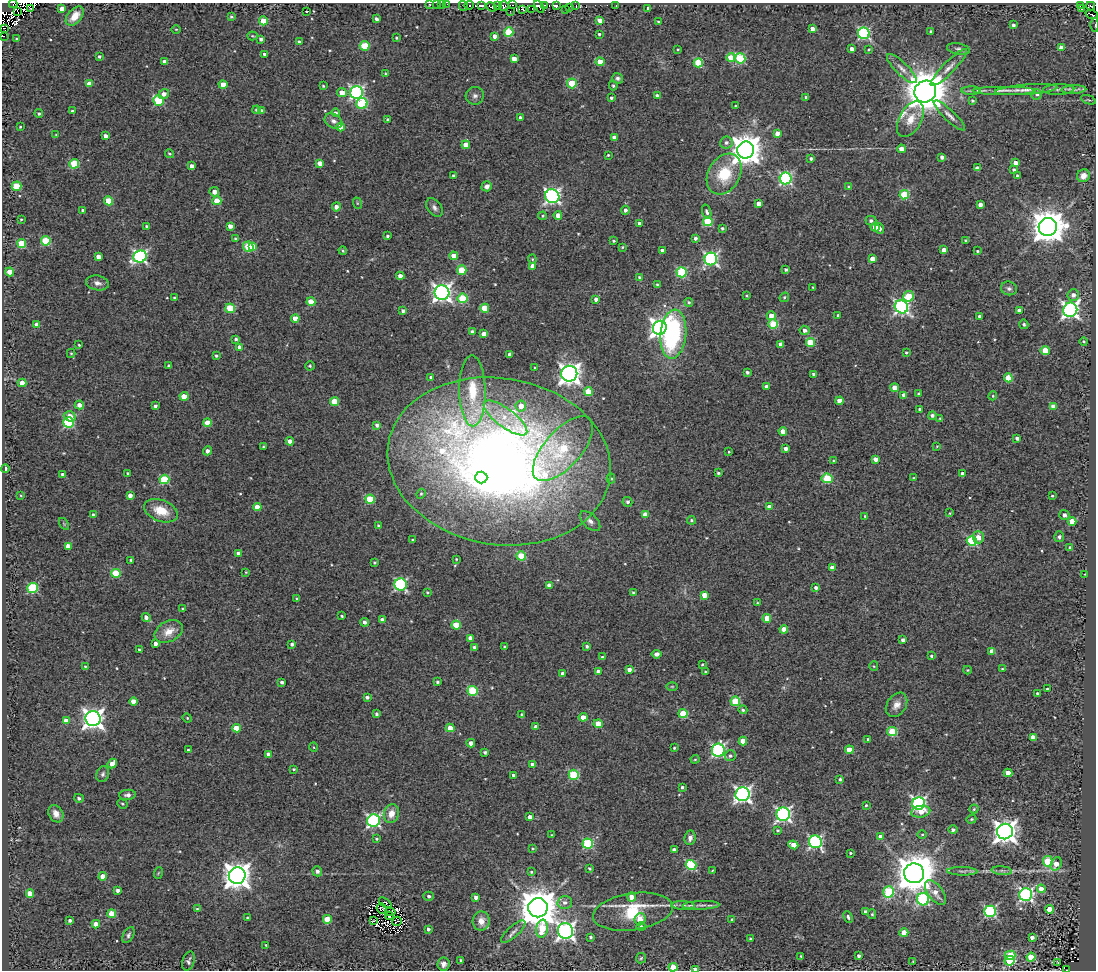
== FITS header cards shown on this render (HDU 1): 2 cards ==
NAXIS1  =                 1094
NAXIS2  =                  968

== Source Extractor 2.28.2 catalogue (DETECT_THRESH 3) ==
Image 1094 x 968 px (HDU 1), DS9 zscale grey, 1 PNG px = 1 image px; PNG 1098 x 972 px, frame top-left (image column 1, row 968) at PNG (2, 3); each listed source drawn as its Kron ellipse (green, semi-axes under 4 px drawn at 4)
Background 0.737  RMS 0.53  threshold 1.58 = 3 sigma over >= 5 px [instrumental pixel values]
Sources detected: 551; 10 with non-positive FLUX_AUTO (blend fragments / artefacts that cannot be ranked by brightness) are neither listed nor drawn; of the other 541, the 500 brightest by FLUX_AUTO listed and drawn (41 fainter detections omitted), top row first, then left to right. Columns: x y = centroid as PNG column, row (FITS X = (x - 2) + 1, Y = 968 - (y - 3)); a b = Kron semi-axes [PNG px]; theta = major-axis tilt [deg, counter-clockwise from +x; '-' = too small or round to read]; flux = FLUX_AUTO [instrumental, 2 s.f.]
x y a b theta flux
13 4 4 2 - 190
430 4 3 3 - 44
436 4 2 2 - 36
442 4 2 2 - 35
447 4 3 2 - 31
469 5 4 3 - 59
481 5 4 3 - 430
513 5 3 2 - 37
545 5 4 3 - 76
1080 5 3 3 - 53
463 6 5 2 - 340
497 6 4 3 - 410
504 6 5 4 - 570
539 6 7 4 -56 1000
556 6 4 3 - 670
576 6 3 2 - 180
616 6 3 2 - 47
1091 6 4 2 - 210
492 7 6 3 -23 620
31 8 3 2 - 96
62 8 4 4 - 190
569 8 2 2 - 35
648 8 4 3 - 56
532 9 3 2 - 46
566 9 3 2 - 30
1082 9 3 2 - 34
523 10 3 2 - 200
306 11 3 3 - 130
510 11 4 2 - 65
17 12 3 2 - 37
1092 15 6 2 -21 250
75 16 11 7 48 490
231 17 3 3 - 48
376 19 4 3 - 110
600 20 4 4 - 260
263 21 4 4 - 690
658 22 3 3 - 38
1013 25 3 3 - 89
1095 25 7 3 90 58
3 28 2 2 - 71
176 29 5 3 - 32
812 29 4 4 - 200
931 31 3 3 - 46
509 32 5 4 - 1600
864 33 6 5 - 4600
599 34 3 3 - 46
3 36 3 2 - 76
252 36 5 4 - 43
495 36 4 4 - 170
396 38 3 2 - 40
16 39 3 3 - 41
261 39 4 3 - 110
299 42 4 3 - 75
365 46 5 4 - 1400
1062 48 4 4 - 340
678 49 2 2 - 31
852 49 4 4 - 200
869 49 3 3 - 44
958 49 12 5 -11 120
265 54 3 3 - 87
99 56 3 3 - 58
731 57 4 4 - 790
740 58 5 5 - 2600
514 59 4 4 - 350
165 62 4 4 - 210
600 62 4 4 - 600
698 63 5 4 - 1700
949 68 25 6 46 310
902 69 20 6 -45 260
385 73 4 3 - 32
618 78 5 5 - 84
572 83 5 5 - 1500
89 84 4 4 - 310
223 84 4 4 - 460
323 86 4 4 - 42
613 86 4 4 - 57
1059 89 15 5 2 150
1004 90 32 4 0 310
1026 90 31 5 4 310
1074 90 12 4 2 120
971 91 9 4 0 82
342 92 5 4 - 430
357 92 6 6 - 7200
925 92 11 10 - 120000
164 94 5 4 - 180
1037 94 5 5 - 72
475 96 9 9 - 140
657 96 4 3 - 130
806 97 4 3 - 66
611 98 3 3 - 73
158 100 5 5 - 2100
972 100 4 3 - 63
1088 100 8 2 -21 34
362 103 6 5 - 2100
735 106 3 2 - 31
257 110 4 4 - 74
72 111 4 3 - 63
261 111 4 4 - 180
39 113 4 4 - 66
336 113 4 4 - 94
949 115 21 5 -43 210
520 118 4 4 - 200
911 119 19 11 60 500
388 120 4 3 - 120
333 121 9 6 -31 150
20 127 3 3 - 36
341 127 4 4 - 360
777 133 4 4 - 290
56 135 4 3 - 38
105 136 4 4 - 180
614 138 4 4 - 230
726 142 6 6 - 130
466 145 4 4 - 440
901 149 4 4 - 240
746 150 8 8 - 59000
169 154 4 4 - 44
608 155 3 3 - 36
942 157 4 3 - 120
811 158 4 3 - 82
320 163 4 4 - 310
1015 163 4 4 - 270
74 164 5 4 - 1600
192 166 4 3 - 170
977 168 4 4 - 190
1014 170 4 4 - 77
724 174 21 16 60 1500
453 176 3 3 - 65
1017 176 3 3 - 69
1083 176 7 6 - 280
786 178 6 6 - 5800
17 186 5 4 - 1300
487 186 5 5 - 150
849 187 4 4 - 81
214 192 5 4 - 230
904 195 5 4 - 1900
552 196 7 7 - 10000
108 201 4 4 - 1100
217 201 4 4 - 810
357 203 6 3 -72 38
759 203 4 4 - 270
980 205 4 4 - 180
336 207 4 4 - 180
434 208 10 7 -52 140
83 210 4 3 - 89
625 210 4 4 - 110
707 212 7 4 -72 94
558 215 4 4 - 250
543 216 4 4 - 42
21 219 3 2 - 33
871 221 5 4 - 95
708 222 5 4 - 1700
639 223 4 3 - 88
147 226 4 3 - 95
230 226 4 4 - 220
875 227 4 4 - 730
1048 227 9 9 - 81000
722 228 4 3 - 62
880 229 5 4 - 110
387 236 3 3 - 55
695 238 4 4 - 97
235 239 3 3 - 63
966 240 4 4 - 63
46 241 5 4 - 1500
614 241 3 3 - 47
22 244 4 4 - 1300
248 247 5 5 - 1500
253 247 4 4 - 530
622 247 3 2 - 36
944 250 4 4 - 270
343 251 4 3 - 42
662 251 4 3 - 170
977 251 3 3 - 38
454 256 4 4 - 360
98 257 4 4 - 250
140 257 7 6 - 7100
532 259 4 4 - 45
711 259 6 6 - 7100
872 259 4 4 - 420
532 266 4 4 - 270
462 270 4 4 - 1300
786 270 3 3 - 74
10 272 4 4 - 580
682 272 5 5 - 2700
400 276 4 4 - 270
639 277 4 3 - 74
97 283 11 7 -11 190
657 284 3 3 - 43
813 287 3 3 - 36
1009 288 8 6 -16 120
442 293 7 7 - 15000
1073 295 6 5 - 160
746 296 3 3 - 39
908 296 5 5 - 1100
784 297 5 4 - 53
175 298 4 3 - 74
463 298 5 5 - 1800
596 299 4 4 - 120
311 302 4 4 - 690
689 302 4 4 - 52
901 307 7 6 - 8100
230 308 5 5 - 1400
485 308 4 4 - 900
1070 310 7 7 - 13000
403 311 4 4 - 82
1019 311 4 4 - 220
838 315 3 3 - 49
771 316 4 4 - 330
980 316 3 3 - 84
295 318 4 4 - 420
773 324 5 4 - 1500
1024 324 5 4 - 77
37 325 4 4 - 420
660 328 7 7 - 20000
805 330 5 4 - 130
472 331 4 3 - 80
484 334 4 4 - 300
673 334 24 13 84 5700
236 339 4 3 - 71
1084 342 4 4 - 49
810 343 4 4 - 1200
781 344 4 4 - 250
79 345 3 3 - 34
240 347 4 4 - 270
1045 350 4 4 - 980
71 353 4 4 - 40
906 353 4 3 - 50
510 354 4 3 - 150
216 356 4 4 - 59
169 366 3 3 - 77
310 366 4 4 - 51
535 368 3 3 - 42
747 372 4 3 - 82
569 374 8 8 - 21000
814 374 4 3 - 95
431 377 3 3 - 86
1008 378 4 4 - 870
22 383 4 4 - 340
766 386 4 3 - 110
895 388 4 4 - 530
472 391 35 13 -89 1300
588 392 4 4 - 800
919 393 4 4 - 39
904 395 4 4 - 140
184 396 4 4 - 620
993 396 4 4 - 42
839 401 4 4 - 400
335 402 4 4 - 1000
79 405 4 4 - 230
155 406 3 3 - 88
521 406 5 5 - 330
1053 406 4 4 - 360
920 409 4 3 - 100
932 415 4 4 - 100
70 416 6 5 - 380
505 418 26 9 -37 810
940 418 4 3 - 35
69 422 5 5 - 3300
208 423 4 4 - 510
377 425 4 4 - 140
783 431 4 4 - 330
1017 438 4 3 - 110
290 441 4 4 - 370
937 446 4 3 - 30
263 447 3 2 - 38
563 449 40 18 48 2900
785 449 4 4 - 150
208 451 4 4 - 150
729 452 3 2 - 32
876 459 4 4 - 220
499 461 112 83 -9 41000
833 461 4 3 - 43
5 469 4 3 - 82
128 473 3 3 - 66
718 473 3 3 - 61
63 474 3 3 - 100
962 474 3 3 - 140
481 478 6 6 - 1500
827 478 6 5 - 1600
913 478 4 3 - 37
164 479 5 5 - 1900
611 479 5 4 - 60
421 494 5 4 - 49
21 495 3 3 - 31
130 495 4 4 - 180
1052 496 3 3 - 35
370 499 5 4 - 1600
627 502 5 4 - 99
257 507 4 4 - 420
769 507 4 4 - 340
161 511 17 10 -21 760
950 513 3 2 - 35
645 514 4 4 - 390
93 515 4 3 - 92
1064 515 5 5 - 130
865 516 3 3 - 43
691 520 4 4 - 67
590 521 12 7 -44 190
1072 521 4 4 - 730
64 524 6 4 -56 34
379 526 3 3 - 82
978 537 6 5 - 320
1059 537 5 5 - 90
412 540 3 2 - 38
972 541 5 5 - 3200
68 546 4 4 - 410
1070 547 4 3 - 58
239 554 4 4 - 220
521 556 4 4 - 1000
456 559 3 3 - 33
131 560 4 3 - 55
375 563 3 3 - 54
832 567 4 4 - 200
246 572 3 2 - 33
116 573 5 4 - 1600
1085 574 2 2 - 30
401 584 6 6 - 4900
549 585 4 4 - 300
816 587 4 3 - 110
32 588 5 5 - 3000
427 592 4 3 - 40
633 593 4 4 - 58
704 595 4 4 - 440
297 599 3 3 - 49
757 603 4 3 - 42
182 609 3 3 - 44
342 616 3 3 - 46
146 617 4 4 - 140
767 618 4 4 - 700
382 620 4 4 - 240
364 622 4 4 - 130
456 625 4 4 - 950
784 629 4 4 - 440
169 631 15 10 28 450
470 638 4 4 - 230
903 640 4 3 - 140
156 643 4 3 - 150
292 644 4 4 - 84
587 646 4 4 - 75
475 647 4 4 - 120
505 647 3 3 - 60
139 649 3 3 - 49
992 651 4 4 - 380
657 654 5 4 - 150
931 656 4 3 - 55
602 657 4 3 - 56
702 664 3 2 - 31
85 666 4 4 - 40
874 666 5 4 - 39
629 669 4 3 - 180
1002 669 4 3 - 45
967 670 4 3 - 38
598 672 4 3 - 150
705 672 3 3 - 41
563 674 4 4 - 220
282 682 4 3 - 100
437 682 4 4 - 61
672 686 5 3 - 37
1047 689 3 3 - 53
473 691 5 5 - 2100
1037 693 3 3 - 44
367 697 4 3 - 97
133 701 4 4 - 420
735 701 5 4 - 1500
897 705 13 9 56 280
743 710 4 4 - 68
683 713 4 4 - 1300
377 714 4 3 - 71
522 715 4 3 - 71
583 717 4 4 - 380
187 718 5 4 - 32
93 719 7 7 - 22000
66 721 4 4 - 320
598 724 4 4 - 800
536 727 4 4 - 150
236 728 4 4 - 710
450 728 4 4 - 500
892 731 5 4 - 1700
1033 737 4 4 - 280
868 739 3 3 - 51
743 741 4 4 - 650
471 743 4 4 - 210
314 747 5 3 - 32
674 748 3 3 - 42
188 750 3 2 - 36
718 750 6 6 - 6100
849 750 4 4 - 560
485 752 3 3 - 85
268 754 4 3 - 170
730 756 5 5 - 90
695 759 4 4 - 40
112 763 5 4 - 400
533 765 4 4 - 260
294 769 4 3 - 49
1008 773 4 4 - 530
103 774 8 6 70 100
513 775 3 3 - 95
574 775 5 5 - 2400
840 779 3 3 - 61
682 787 3 3 - 71
742 794 7 7 - 12000
128 795 8 5 4 130
79 798 5 4 - 90
919 803 6 6 - 8500
122 804 5 4 - 54
866 805 3 3 - 41
974 809 4 4 - 48
921 812 9 5 9 370
391 813 9 7 75 380
56 814 9 7 -59 220
783 814 7 6 - 9000
530 817 4 4 - 200
971 819 5 4 - 47
373 821 6 6 - 6800
777 830 4 3 - 50
953 830 5 4 - 92
1005 831 8 7 - 29000
922 834 5 3 - 41
552 835 4 3 - 33
881 837 4 4 - 420
690 838 7 5 84 140
377 839 3 3 - 48
815 842 6 6 - 6700
588 843 5 5 - 3000
793 845 5 4 - 430
533 849 3 3 - 39
674 850 4 3 - 130
850 853 3 3 - 46
1048 861 5 5 - 1900
1056 864 7 5 62 370
691 865 5 5 - 2900
590 869 3 3 - 48
317 871 5 5 - 130
712 871 4 2 - 39
962 871 15 3 -1 110
1002 871 10 4 -5 92
531 872 4 3 - 39
158 873 6 3 70 39
914 873 10 10 - 110000
103 876 4 4 - 460
237 876 8 8 - 43000
1041 889 4 4 - 510
118 890 4 4 - 110
889 892 5 5 - 2800
935 893 14 7 -53 350
30 894 4 4 - 530
1026 894 6 6 - 7800
429 896 5 4 - 99
476 897 4 4 - 150
632 897 4 4 - 390
923 899 6 6 - 4200
565 902 7 6 - 150
385 903 7 3 -40 38
683 905 12 4 -3 100
701 905 18 3 2 130
382 908 5 5 - 60
538 908 10 9 - 110000
197 909 4 3 - 35
1050 909 4 4 - 850
990 911 5 5 - 5100
390 912 5 3 - 35
633 912 40 18 9 1900
865 912 3 3 - 130
112 914 4 4 - 730
872 914 5 4 - 52
389 916 4 2 - 47
848 917 6 4 -65 84
248 918 3 3 - 75
327 919 4 4 - 960
640 919 6 5 - 300
732 919 4 3 - 36
70 920 3 3 - 77
373 921 3 2 - 56
397 921 5 2 - 40
481 921 9 8 - 320
96 924 4 4 - 330
641 927 4 4 - 90
428 929 4 4 - 83
542 929 9 6 81 990
566 931 8 7 - 13000
513 932 15 5 42 150
904 933 4 4 - 780
128 935 9 5 62 90
591 937 3 3 - 63
1032 937 4 3 - 110
751 939 3 3 - 48
266 945 3 3 - 36
1010 955 5 4 - 1600
801 956 3 3 - 46
859 956 3 3 - 110
1031 957 4 4 - 1100
641 958 5 5 - 56
461 960 3 3 - 51
188 961 10 6 73 100
1010 961 5 4 - 2300
913 962 3 2 - 36
1058 963 4 2 - 38
444 964 7 6 - 160
673 967 4 4 - 890
695 969 4 3 - 150
1066 970 3 2 - 38
At the frame edge (FLAGS 8, measured only in part): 11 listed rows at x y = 13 4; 430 4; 436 4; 442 4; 447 4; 1092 15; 1095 25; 3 36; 673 967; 695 969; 1066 970
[41 fainter detections neither listed nor drawn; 10 non-positive-flux detections neither listed nor drawn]